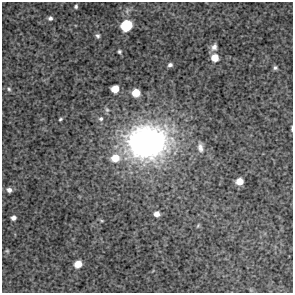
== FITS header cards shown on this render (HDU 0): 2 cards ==
NAXIS1  =                  291 / FITS: X Dimension
NAXIS2  =                  291 / FITS: Y Dimension

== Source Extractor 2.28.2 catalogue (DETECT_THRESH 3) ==
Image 291 x 291 px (HDU 0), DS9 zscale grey, 1 PNG px = 1 image px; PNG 295 x 295 px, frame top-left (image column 1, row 291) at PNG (2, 2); no overlay
Background 4140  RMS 220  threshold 666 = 3 sigma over >= 5 px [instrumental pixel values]
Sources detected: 26; all 26 listed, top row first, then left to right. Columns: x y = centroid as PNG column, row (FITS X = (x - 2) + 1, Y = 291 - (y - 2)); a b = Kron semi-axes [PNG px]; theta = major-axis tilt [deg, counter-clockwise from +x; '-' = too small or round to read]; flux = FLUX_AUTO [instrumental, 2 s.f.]
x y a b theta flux
76 6 4 4 - 2.6e+04
50 18 5 5 - 3.7e+04
126 25 9 8 - 6.4e+05
97 36 5 4 - 3.2e+04
214 47 9 7 59 7.0e+04
119 52 3 3 - 2.4e+04
215 58 7 7 - 1.9e+05
170 65 5 4 - 4.1e+04
275 68 5 4 - 3.0e+04
9 89 5 4 - 2.1e+04
115 89 6 6 - 2.1e+05
136 93 6 6 - 2.4e+05
107 110 8 7 - 4.2e+04
60 119 5 3 - 2.1e+04
101 119 7 6 - 4.3e+04
292 128 7 2 -87 1.9e+04
147 142 42 34 9 5.2e+06
200 147 13 8 -83 8.4e+04
115 158 11 9 6 2.6e+05
239 181 6 6 - 1.7e+05
9 190 6 5 - 6.4e+04
157 214 6 5 - 8.7e+04
13 218 5 4 - 5.7e+04
102 221 5 3 - 1.4e+04
7 251 5 4 - 1.8e+04
78 264 6 6 - 1.7e+05
At the frame edge (FLAGS 8, measured only in part): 1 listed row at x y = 292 128